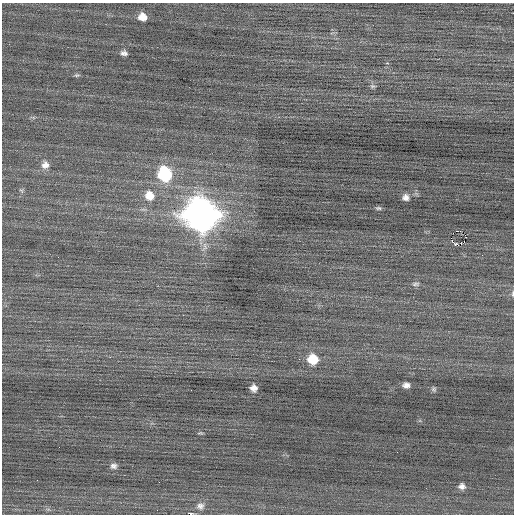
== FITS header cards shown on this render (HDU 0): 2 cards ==
NAXIS1  =                  512 / Axis length
NAXIS2  =                  512 / Axis length

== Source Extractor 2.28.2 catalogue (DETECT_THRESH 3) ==
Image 512 x 512 px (HDU 0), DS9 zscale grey, 1 PNG px = 1 image px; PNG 516 x 516 px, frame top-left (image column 1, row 512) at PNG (2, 3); no overlay
Background 0.019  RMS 0.75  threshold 2.24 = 3 sigma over >= 5 px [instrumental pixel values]
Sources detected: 27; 2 with non-positive FLUX_AUTO (blend fragments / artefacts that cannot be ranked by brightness) are not listed; the other 25 listed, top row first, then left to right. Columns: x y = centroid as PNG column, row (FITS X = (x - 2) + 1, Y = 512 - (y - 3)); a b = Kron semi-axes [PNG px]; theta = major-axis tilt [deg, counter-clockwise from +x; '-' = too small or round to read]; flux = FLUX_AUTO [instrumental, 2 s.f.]
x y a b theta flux
142 17 8 7 - 470
124 53 7 5 -12 180
77 75 8 5 1 88
372 86 8 5 0 92
45 165 11 10 - 340
165 174 11 10 - 4200
21 191 7 4 -44 81
149 195 12 11 - 650
406 197 7 7 - 230
378 208 8 5 -1 96
201 215 14 13 - 82000
458 231 3 2 - 1900
465 235 3 2 - 290
459 244 7 3 8 1900
416 284 11 5 5 140
513 294 7 3 89 71
313 359 10 9 - 1200
406 385 6 5 - 230
253 388 6 6 - 290
434 389 6 6 - 95
200 433 8 3 4 60
113 466 8 7 - 180
159 482 2 2 - 170
462 486 7 6 - 220
200 506 11 10 - 300
At the frame edge (FLAGS 8, measured only in part): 1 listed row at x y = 513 294
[2 non-positive-flux detections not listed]